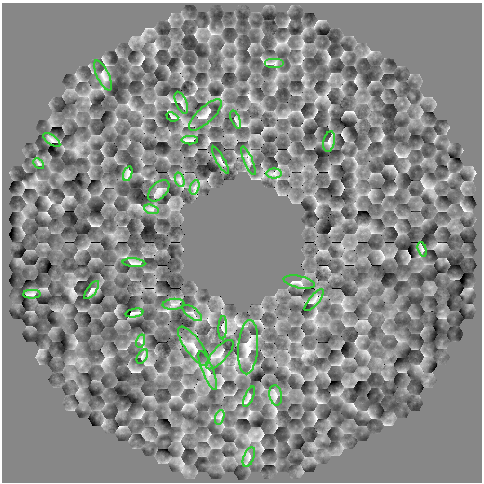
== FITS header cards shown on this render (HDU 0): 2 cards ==
NAXIS1  =                  480 /
NAXIS2  =                  480 /

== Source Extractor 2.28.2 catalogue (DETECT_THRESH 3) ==
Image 480 x 480 px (HDU 0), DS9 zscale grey, 1 PNG px = 1 image px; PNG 484 x 484 px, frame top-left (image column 1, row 480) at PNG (2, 3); each listed source drawn as its Kron ellipse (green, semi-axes under 4 px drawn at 4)
Background 0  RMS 35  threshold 105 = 3 sigma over >= 5 px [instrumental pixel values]
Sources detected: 38; all 38 listed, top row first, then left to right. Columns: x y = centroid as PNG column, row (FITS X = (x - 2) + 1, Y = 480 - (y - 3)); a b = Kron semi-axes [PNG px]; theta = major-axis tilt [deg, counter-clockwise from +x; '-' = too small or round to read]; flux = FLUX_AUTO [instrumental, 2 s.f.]
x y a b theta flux
274 63 10 5 0 6400
103 76 17 6 -64 8500
181 103 12 5 -67 7000
205 115 21 8 43 11000
172 117 6 3 -23 2400
236 119 9 3 -69 3300
52 140 10 4 -37 4600
190 140 8 2 0 3500
329 142 10 5 77 6400
220 160 15 3 -61 4500
248 161 15 4 -67 7000
39 163 6 4 -45 2800
274 173 7 5 0 7200
128 174 8 3 72 4500
180 180 7 4 -71 6000
195 187 7 4 71 6200
159 191 13 7 45 8600
151 209 7 4 -18 5700
422 249 7 4 -71 3300
134 263 11 2 -5 3300
299 282 16 6 -12 8700
92 290 11 4 53 5200
32 294 9 4 2 4100
314 300 14 5 50 5900
174 304 11 5 6 7800
134 313 9 3 9 3900
192 313 11 5 -37 7200
223 328 12 4 87 5600
141 341 7 4 73 4700
193 346 23 8 -54 18000
248 347 27 10 86 26000
220 355 19 7 47 11000
142 357 8 4 60 4300
208 370 21 5 -68 13000
276 395 10 6 -80 7900
249 397 11 4 67 4800
220 417 7 4 72 5600
249 457 10 5 67 7200